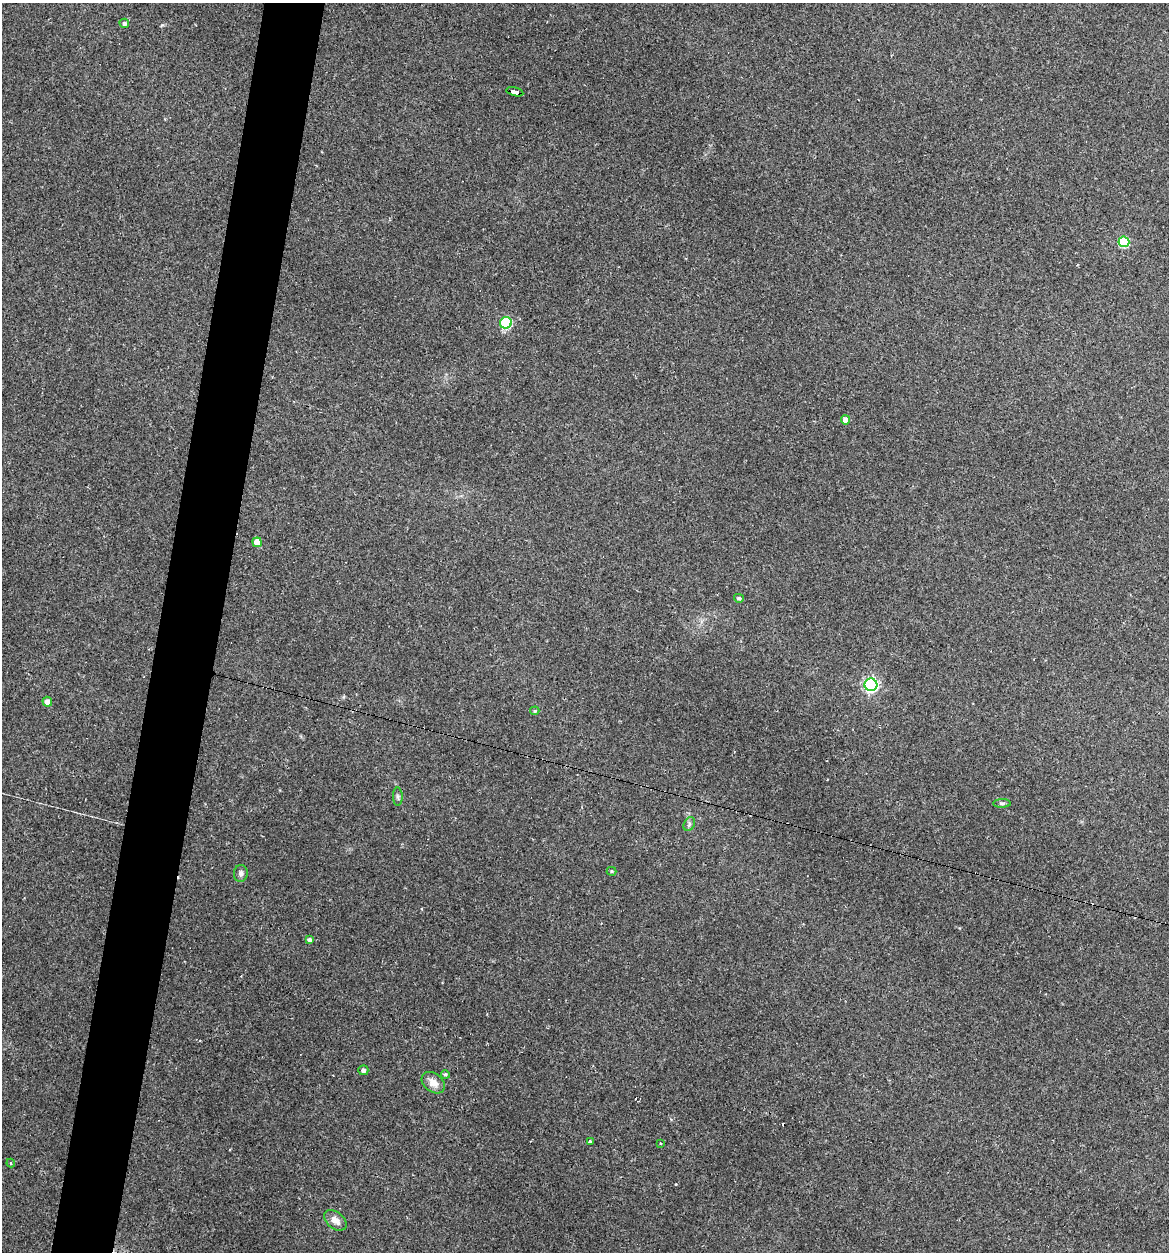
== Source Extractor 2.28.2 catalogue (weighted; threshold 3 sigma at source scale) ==
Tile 7 of 4 x 4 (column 3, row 2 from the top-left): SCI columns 2453-3619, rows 2503-3752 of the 5029 x 5032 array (HDU 1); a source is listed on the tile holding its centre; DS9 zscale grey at full resolution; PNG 1171 x 1254 px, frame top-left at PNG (2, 3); each listed source drawn as its Kron ellipse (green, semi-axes under 4 px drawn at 4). Shown black and unused: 5% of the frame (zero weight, under 2 of 3 exposures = <1% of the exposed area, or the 3 px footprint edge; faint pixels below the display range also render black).
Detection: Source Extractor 2.28.2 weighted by HDU 2 'WHT'; one run over the whole footprint, this tile lists its part. Background 0.137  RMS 0.007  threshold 0.0314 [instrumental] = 3 sigma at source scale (4.5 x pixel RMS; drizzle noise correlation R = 1.50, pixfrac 1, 0.05/0.05 arcsec/px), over >= 5 px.
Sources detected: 26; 3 cosmic-ray / hot-pixel residue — neither listed nor drawn; the other 23 listed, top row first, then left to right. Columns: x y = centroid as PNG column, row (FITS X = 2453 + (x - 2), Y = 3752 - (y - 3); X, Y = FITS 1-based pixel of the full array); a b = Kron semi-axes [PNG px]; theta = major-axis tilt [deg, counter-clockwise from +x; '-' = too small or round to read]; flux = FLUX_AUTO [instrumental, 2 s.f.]
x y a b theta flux
124 23 5 4 - 2.1
515 92 9 4 -14 70
1124 242 5 5 - 48
506 323 6 5 - 55
845 420 4 4 - 6
257 542 5 4 - 8.8
739 598 5 4 - 1.4
871 685 6 6 - 150
47 702 5 4 - 4
535 711 5 4 - 0.89
398 797 9 5 -89 1.4
1002 803 9 4 0 1.2
689 824 7 5 61 1.6
612 871 5 4 - 0.84
241 873 8 7 - 2.3
309 940 4 4 - 2
363 1070 5 5 - 2.1
445 1074 4 4 - 1.1
433 1083 13 9 -39 6.3
590 1141 3 3 - 0.99
660 1144 3 3 - 0.74
11 1163 4 4 - 0.94
335 1220 13 8 -40 5.4
Overlapping masked pixels (flux is a lower limit): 1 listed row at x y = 515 92